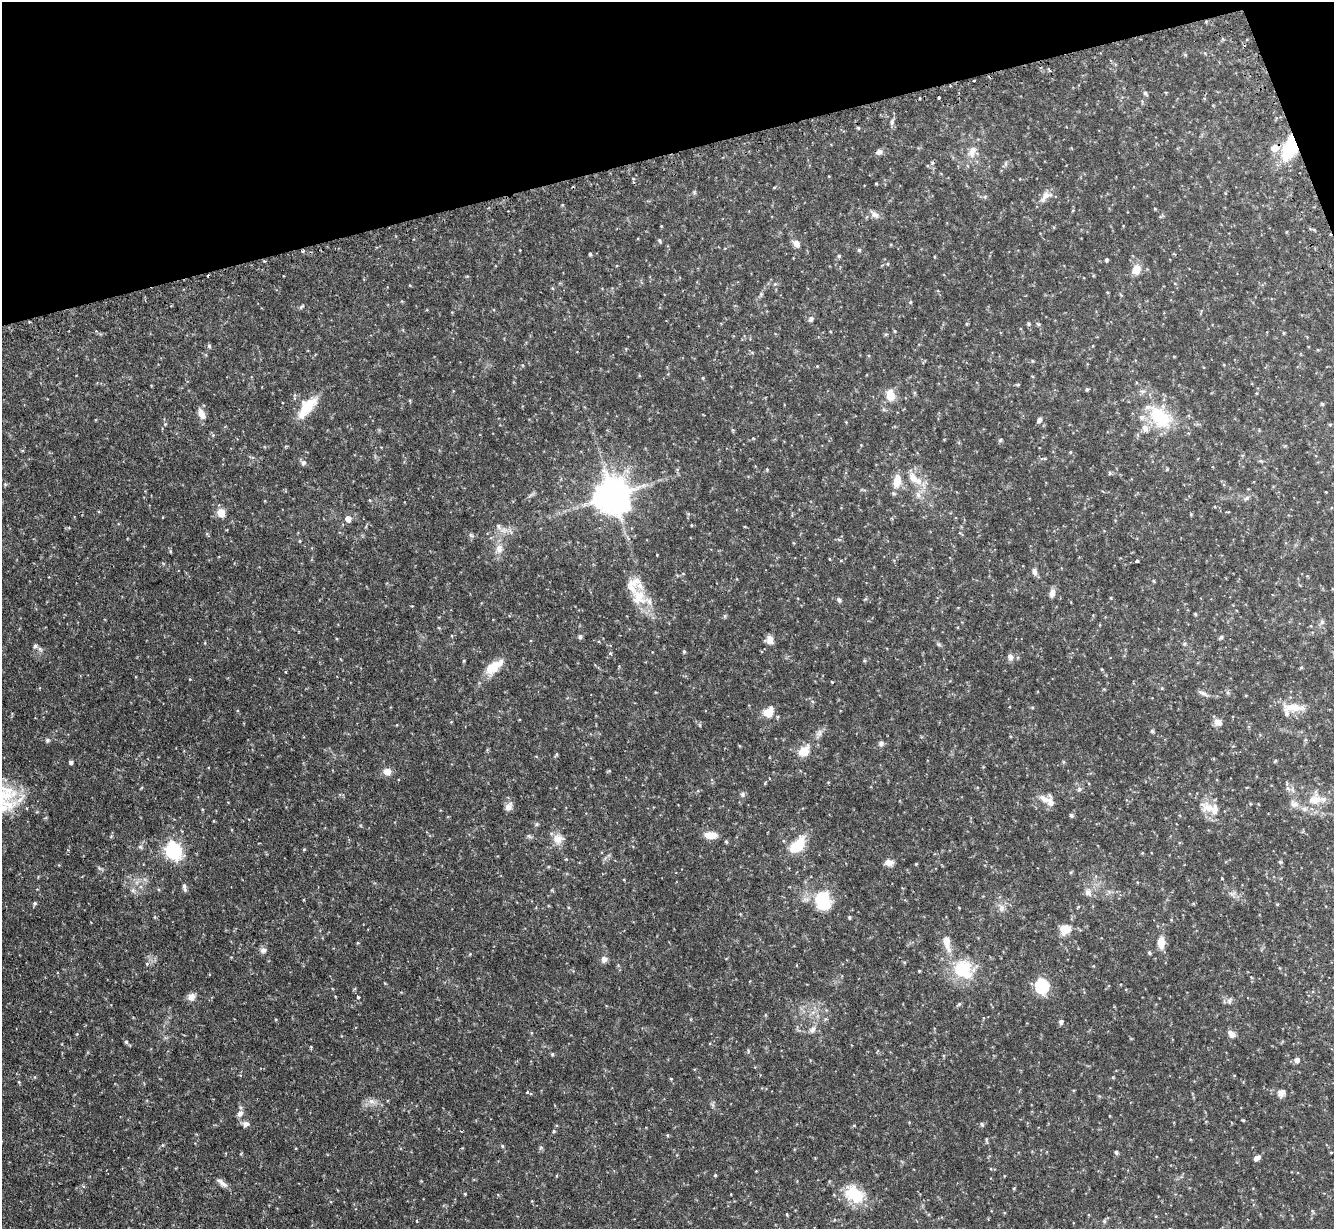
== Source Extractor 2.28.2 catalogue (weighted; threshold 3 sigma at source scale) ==
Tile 3 of 4 x 4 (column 3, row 1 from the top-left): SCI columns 2700-4031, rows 3854-5080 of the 5400 x 5380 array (HDU 1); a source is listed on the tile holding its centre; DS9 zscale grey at full resolution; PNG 1336 x 1231 px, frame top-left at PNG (2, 2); no overlay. Shown black and unused: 13% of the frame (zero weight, under 2 of 3 exposures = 4% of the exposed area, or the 3 px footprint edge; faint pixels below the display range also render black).
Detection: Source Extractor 2.28.2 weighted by HDU 2 'WHT'; one run over the whole footprint, this tile lists its part. Background 0.0818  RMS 0.0055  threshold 0.025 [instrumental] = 3 sigma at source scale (4.5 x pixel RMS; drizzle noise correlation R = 1.50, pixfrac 1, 0.05/0.05 arcsec/px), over >= 5 px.
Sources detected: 235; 5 cosmic-ray / hot-pixel residue — not listed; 16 inside a brighter listed object's ellipse — not listed separately; the other 214 listed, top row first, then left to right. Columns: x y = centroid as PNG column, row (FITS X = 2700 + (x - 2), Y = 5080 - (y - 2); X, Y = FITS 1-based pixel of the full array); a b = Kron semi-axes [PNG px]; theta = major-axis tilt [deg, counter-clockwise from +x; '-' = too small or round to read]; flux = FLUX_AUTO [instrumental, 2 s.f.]
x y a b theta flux
974 80 3 3 - 1.2
1145 93 7 5 -46 0.99
939 98 3 3 - 0.99
892 122 8 5 81 1.5
1290 148 30 15 70 28
879 152 9 7 32 1.9
972 152 17 10 72 5.7
1005 164 8 3 71 0.95
876 183 3 3 - 0.49
774 188 5 3 - 0.5
694 192 6 4 -72 0.7
1046 195 17 9 -4 4
985 197 6 5 - 0.84
1155 209 4 3 - 0.42
1073 210 4 3 - 0.44
875 215 14 8 -36 2.8
661 226 3 3 - 0.43
660 241 7 4 -62 0.82
796 244 10 7 -57 3.3
859 250 5 5 - 0.74
303 251 4 3 - 1.1
590 254 4 4 - 0.65
839 256 5 5 - 0.71
1106 260 4 4 - 0.93
264 261 3 2 - 0.77
887 264 5 4 - 0.59
1136 270 10 8 63 7
283 276 2 2 - 0.4
552 288 5 3 - 0.52
1107 292 4 3 - 0.46
761 294 7 5 70 0.99
910 302 4 4 - 0.62
302 306 9 4 45 0.81
811 319 8 7 - 1.6
29 322 3 3 - 0.6
1029 324 5 5 - 0.87
1038 324 7 4 -44 0.84
895 331 5 4 - 0.55
1284 333 5 3 - 0.52
886 334 6 4 41 0.68
209 346 5 5 - 0.97
752 353 6 4 -1 0.63
1032 361 5 3 - 0.5
817 366 3 3 - 0.4
703 378 5 3 - 0.48
1018 384 6 4 2 0.59
1087 389 4 4 - 0.9
1256 393 4 3 - 0.41
890 395 14 10 -75 7.2
1322 404 5 4 - 0.67
307 407 29 13 50 15
884 410 6 4 -19 0.82
202 414 14 7 -65 4.6
1160 417 36 22 -42 30
1039 420 8 5 62 1.9
165 424 4 4 - 0.57
733 430 5 4 - 0.65
753 438 5 3 - 0.37
1000 440 6 5 - 0.75
1070 452 4 4 - 0.55
1044 458 6 3 -17 0.64
1261 461 6 4 -40 0.73
303 463 8 7 - 1.4
767 469 4 4 - 0.55
677 470 5 5 - 0.82
1110 473 5 5 - 0.77
914 478 27 11 -39 10
897 481 17 10 79 8.4
5 484 5 4 - 0.64
1326 492 3 2 - 0.3
613 495 11 10 - 1400
918 495 11 6 -82 2.8
1246 498 9 5 37 1.3
221 513 9 8 - 6.2
1191 514 5 4 - 0.49
348 519 5 5 - 4.9
691 525 4 3 - 0.41
499 526 10 7 -66 2.7
961 534 10 2 -31 0.59
471 535 8 5 -31 1.2
300 541 5 3 - 0.48
499 549 14 10 87 5.1
950 558 3 3 - 0.56
830 559 4 3 - 0.42
1137 561 3 3 - 2.6
1034 571 9 7 -66 2.2
683 574 5 3 - 0.46
1154 581 6 3 -53 0.5
1052 593 9 6 74 3.5
639 597 23 21 -61 15
1111 598 4 3 - 0.44
839 600 7 5 -47 1.2
412 606 3 3 - 0.34
1195 614 4 3 - 0.61
725 616 5 5 - 0.78
1322 622 7 6 - 1.3
452 636 4 3 - 0.38
580 637 6 6 - 1.2
1221 637 6 5 - 0.92
770 640 10 9 - 3.7
939 644 7 5 -44 0.92
40 649 9 4 -54 1.3
684 652 5 4 - 0.8
610 653 4 4 - 1.2
1010 657 9 7 -77 2.2
864 661 5 4 - 0.59
494 667 25 11 36 11
1301 667 4 4 - 0.61
1102 669 4 4 - 0.44
286 672 3 3 - 0.64
832 682 4 3 - 0.37
1162 688 5 4 - 0.56
655 692 4 3 - 0.33
1203 693 13 5 -26 1.9
812 701 6 3 -19 0.64
1293 707 32 11 1 9.3
769 712 14 11 49 7.3
1218 722 11 9 -26 3
1152 731 5 5 - 0.73
819 733 11 8 72 2.5
47 740 6 5 - 1
881 743 7 6 - 1.6
804 751 15 11 47 8.2
556 755 7 3 63 0.69
1275 761 5 3 - 0.62
71 762 4 4 - 1.4
387 772 10 8 2 4.2
765 783 5 4 - 0.52
1288 788 7 5 -46 1.5
1079 789 6 6 - 1.2
742 794 7 7 - 1.4
4 795 51 24 -12 26
1043 798 16 8 -33 3.9
1315 800 23 18 62 11
1294 804 12 9 -37 3.3
509 807 12 8 63 3.3
1209 807 24 14 -19 9.8
1071 815 5 5 - 1.1
536 824 6 5 - 0.83
711 835 15 8 -2 6.2
529 836 8 5 -31 1.1
558 839 16 14 0 5.7
726 842 5 4 - 0.71
797 845 21 11 46 17
140 847 6 5 - 1
304 849 5 3 - 0.49
173 850 8 7 - 150
566 859 3 3 - 0.5
1280 862 6 5 - 0.67
889 863 10 7 -3 3.5
916 864 4 3 - 0.51
99 868 7 4 -18 0.88
1222 878 3 2 - 0.41
184 886 8 6 -81 1.7
133 891 8 6 -68 1.7
1088 892 10 8 -53 2.9
1233 893 10 6 22 1.9
304 900 3 2 - 0.63
823 901 18 15 -78 25
35 903 6 5 - 0.99
1193 903 6 4 1 0.53
1001 908 11 8 -87 2.8
155 917 5 5 - 0.65
849 917 4 4 - 0.88
1065 929 12 11 - 7.4
947 943 23 9 -78 7.9
1161 943 12 7 89 7.3
263 950 9 8 - 2.1
1149 953 4 4 - 0.86
604 959 8 7 - 2.6
904 962 4 3 - 0.53
147 964 5 5 - 0.84
961 968 25 22 -80 23
919 971 3 3 - 0.52
1042 986 7 6 - 92
191 997 9 9 - 3.4
358 997 4 4 - 1.3
1229 1001 10 6 68 1.6
959 1004 5 5 - 0.89
1061 1022 6 5 - 1.6
812 1030 13 8 46 2.8
1231 1034 11 7 -35 3.1
126 1042 6 5 - 0.94
748 1051 6 3 74 0.65
552 1054 5 5 - 0.72
1297 1060 5 5 - 3.3
1113 1077 4 3 - 0.54
671 1079 4 3 - 0.46
19 1082 5 4 - 0.51
527 1092 4 3 - 0.78
1281 1093 13 10 54 3.1
372 1102 11 8 -25 3.4
713 1105 7 4 -70 1.1
240 1113 10 7 44 2.5
1243 1120 4 4 - 0.54
246 1124 8 7 - 2.2
982 1124 5 4 - 0.8
461 1131 3 2 - 0.41
554 1131 4 4 - 0.69
667 1135 5 3 - 0.53
986 1139 7 3 -90 0.69
162 1145 5 3 - 0.5
502 1146 5 4 - 0.65
540 1148 6 4 70 0.85
1116 1152 6 4 -75 0.97
1257 1158 9 6 37 2.1
715 1175 4 4 - 0.65
222 1183 18 6 -38 3
1014 1188 5 4 - 0.53
465 1194 4 3 - 0.53
854 1194 26 18 -42 20
787 1214 5 3 - 0.47
417 1221 4 2 - 0.43
1104 1221 6 5 - 0.9
Overlapping masked pixels (flux is a lower limit): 5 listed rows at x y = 974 80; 1290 148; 303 251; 264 261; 29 322
Isophote crosses this tile's border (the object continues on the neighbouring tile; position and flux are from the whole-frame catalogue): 1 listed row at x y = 4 795
Unlisted compact peaks at least as high as the median listed source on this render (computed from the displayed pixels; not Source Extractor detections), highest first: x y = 170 551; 464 661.